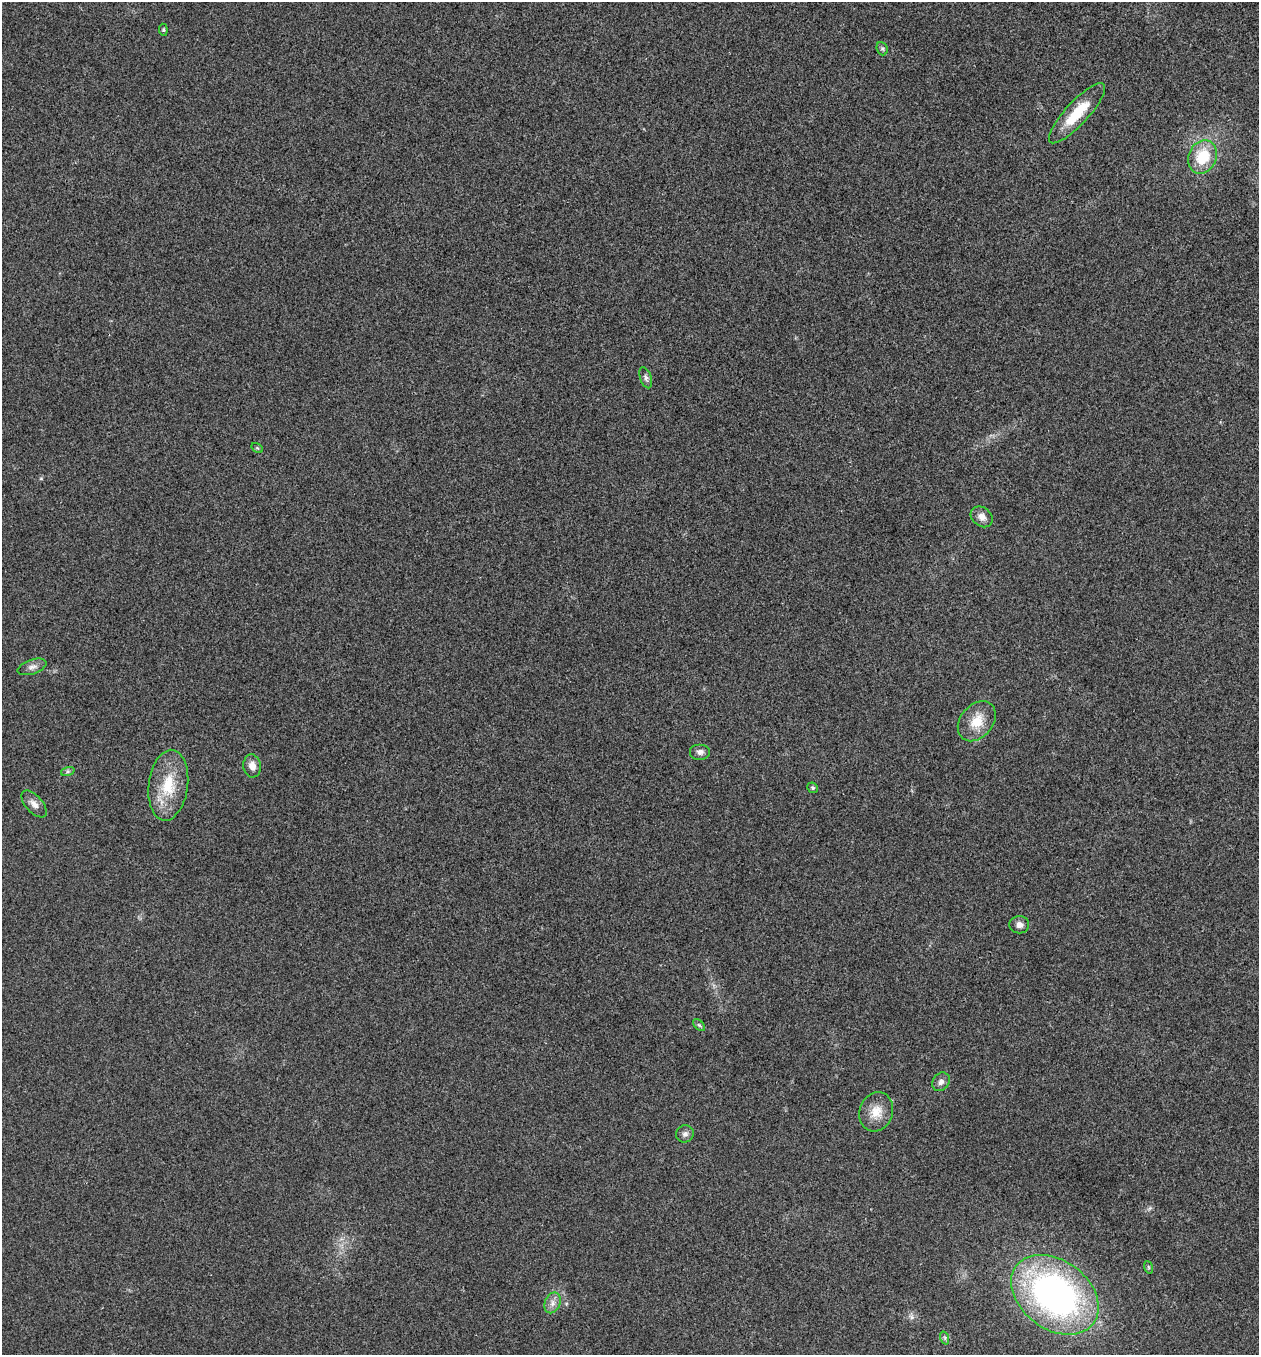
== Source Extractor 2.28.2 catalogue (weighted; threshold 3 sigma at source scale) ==
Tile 6 of 4 x 4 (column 2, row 2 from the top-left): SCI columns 1394-2650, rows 2711-4063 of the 5431 x 5418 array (HDU 1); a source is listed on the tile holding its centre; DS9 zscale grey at full resolution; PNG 1261 x 1357 px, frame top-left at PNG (2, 2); each listed source drawn as its Kron ellipse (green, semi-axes under 4 px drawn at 4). Shown black and unused: <1% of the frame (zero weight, under 3 of 4 exposures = <1% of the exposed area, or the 3 px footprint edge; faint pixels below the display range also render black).
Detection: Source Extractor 2.28.2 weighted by HDU 2 'WHT'; one run over the whole footprint, this tile lists its part. Background 0.0238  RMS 0.0052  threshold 0.0236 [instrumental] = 3 sigma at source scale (4.5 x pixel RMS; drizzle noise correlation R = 1.50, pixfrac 1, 0.05/0.05 arcsec/px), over >= 5 px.
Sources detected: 24; all 24 listed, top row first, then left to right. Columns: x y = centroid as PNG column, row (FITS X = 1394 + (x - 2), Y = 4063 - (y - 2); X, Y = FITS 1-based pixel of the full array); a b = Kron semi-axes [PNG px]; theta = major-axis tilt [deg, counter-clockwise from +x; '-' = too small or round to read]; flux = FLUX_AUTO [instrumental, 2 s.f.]
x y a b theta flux
163 30 6 4 -83 0.67
882 49 7 5 -69 1.1
1077 113 39 11 47 17
1203 157 17 14 67 18
646 378 11 5 -71 1.6
257 448 6 4 -34 0.64
982 517 12 9 -39 3.3
32 667 15 7 19 2.7
977 721 22 16 50 11
700 752 10 8 0 2.3
252 766 11 9 -82 3.9
68 771 7 4 19 0.96
168 785 35 19 83 20
813 788 5 5 - 0.94
34 804 16 8 -48 3.5
1019 925 10 8 1 2.7
699 1025 7 4 -44 0.95
941 1082 10 8 53 2.2
876 1112 20 16 69 8.7
685 1134 9 8 - 2
1148 1267 6 4 -71 0.72
1055 1295 48 34 -37 200
552 1303 11 7 66 3
945 1338 7 4 -72 0.9